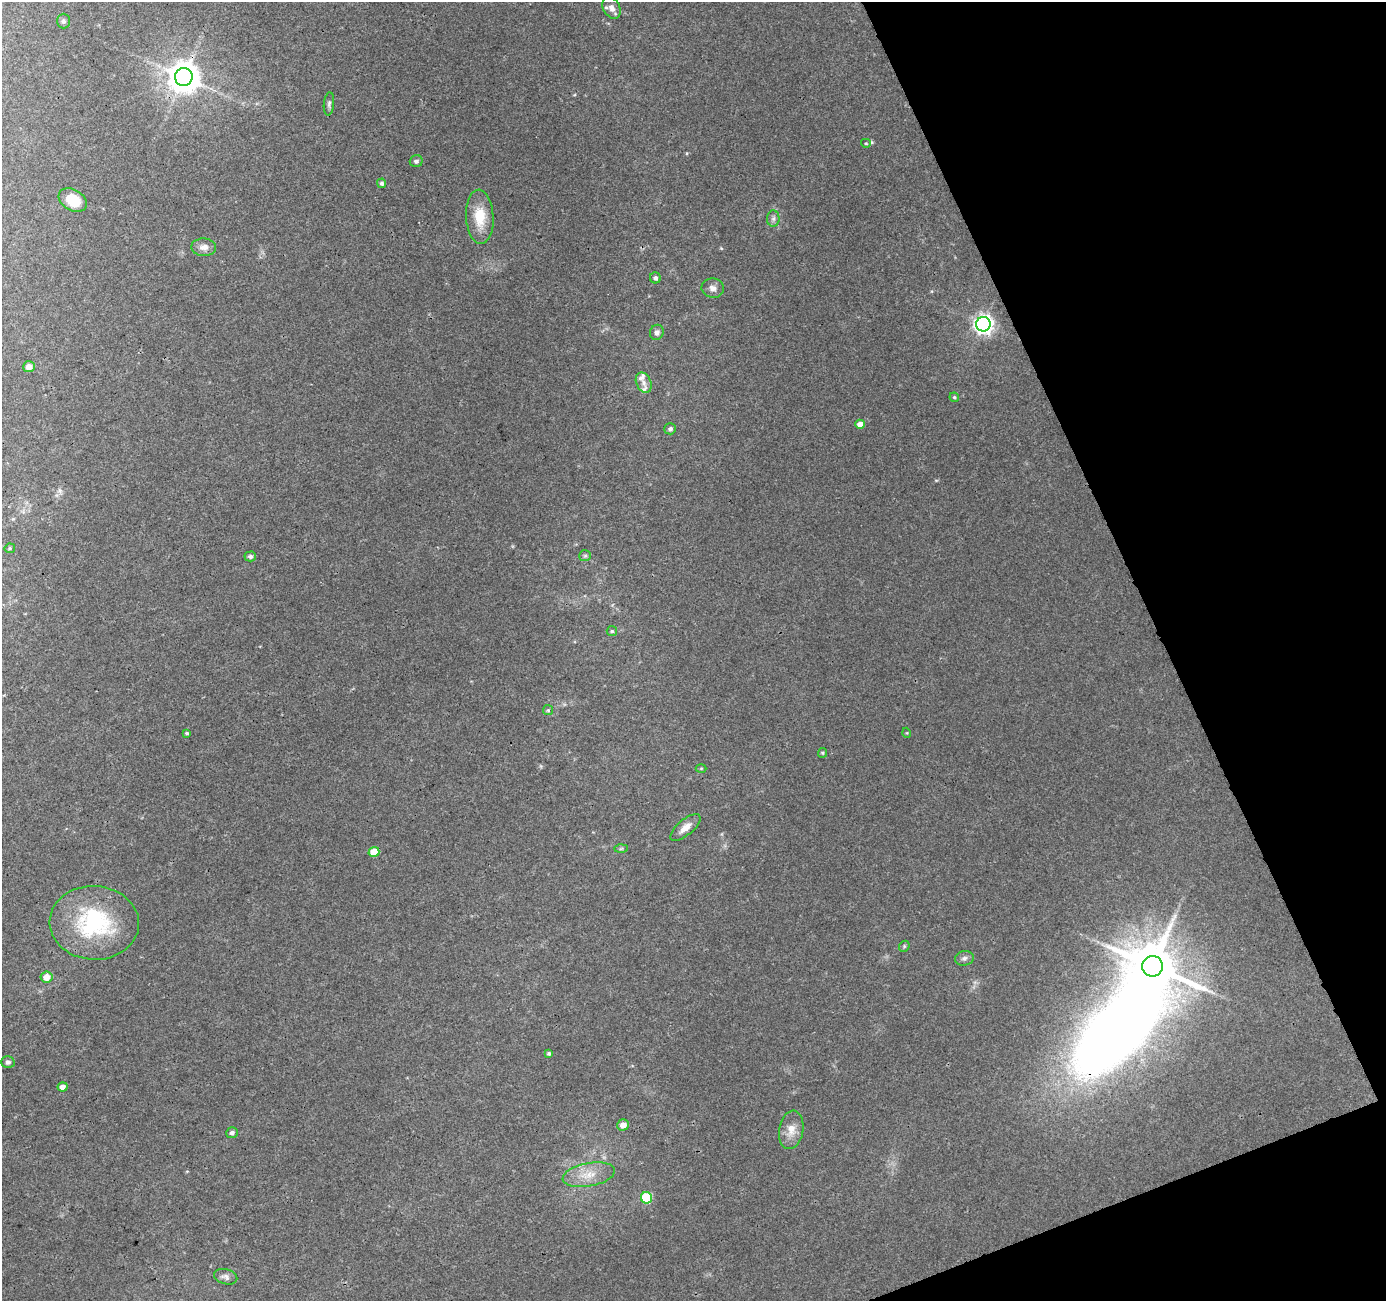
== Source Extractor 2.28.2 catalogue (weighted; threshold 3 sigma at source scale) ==
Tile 12 of 4 x 4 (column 4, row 3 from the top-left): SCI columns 4205-5588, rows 1407-2705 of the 5646 x 5464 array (HDU 1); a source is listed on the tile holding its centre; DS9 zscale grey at full resolution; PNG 1388 x 1303 px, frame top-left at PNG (2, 2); each listed source drawn as its Kron ellipse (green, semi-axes under 4 px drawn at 4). Shown black and unused: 19% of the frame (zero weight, under 3 of 4 exposures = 5% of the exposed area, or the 3 px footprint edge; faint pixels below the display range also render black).
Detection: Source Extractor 2.28.2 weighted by HDU 2 'WHT'; one run over the whole footprint, this tile lists its part. Background 0.0269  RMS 0.0036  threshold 0.0163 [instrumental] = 3 sigma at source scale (4.5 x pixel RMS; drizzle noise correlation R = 1.50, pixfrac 1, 0.0396/0.0396 arcsec/px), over >= 5 px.
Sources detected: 49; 1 inside a brighter object's white glare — neither listed nor drawn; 2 inside a brighter listed object's ellipse — not listed separately; the other 46 listed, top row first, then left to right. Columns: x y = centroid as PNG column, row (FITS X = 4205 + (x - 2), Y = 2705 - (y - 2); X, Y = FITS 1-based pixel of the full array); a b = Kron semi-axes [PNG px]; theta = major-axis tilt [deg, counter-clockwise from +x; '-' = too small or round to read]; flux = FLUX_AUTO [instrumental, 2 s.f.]
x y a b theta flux
612 8 11 8 -59 2.6
64 21 7 6 - 0.94
184 77 9 9 - 670
329 104 12 5 84 1
866 143 5 4 - 0.46
416 161 6 6 - 1
382 183 5 4 - 0.86
73 200 15 10 -31 9.5
480 217 27 13 -87 9.6
773 219 8 6 89 1.2
204 247 12 9 -1 2.4
655 278 5 5 - 1.1
713 288 11 9 -8 2.2
983 324 7 7 - 170
657 332 8 6 67 1.4
29 367 6 5 - 2.4
644 383 11 7 -66 1.8
954 397 5 4 - 0.54
860 424 5 4 - 3.3
670 429 6 5 - 1.2
10 548 5 4 - 0.53
250 556 6 5 - 1.1
585 556 6 5 - 0.73
612 631 5 5 - 0.55
548 710 5 5 - 0.49
187 733 4 3 - 0.56
907 733 5 3 - 0.32
822 753 5 4 - 0.42
701 768 5 3 - 0.37
685 827 18 7 40 3.2
621 849 7 4 2 0.57
374 852 5 5 - 6.9
94 923 45 37 -4 38
904 946 6 5 - 0.5
964 958 9 7 8 1.3
1152 966 10 10 - 1900
47 977 6 5 - 4.1
549 1053 4 4 - 0.56
8 1062 7 6 - 0.97
63 1087 5 4 - 1.9
623 1125 6 5 - 2.8
791 1130 19 12 80 4.6
232 1133 6 5 - 1
589 1175 26 11 10 6.8
646 1198 5 5 - 21
226 1277 12 7 -15 1.5